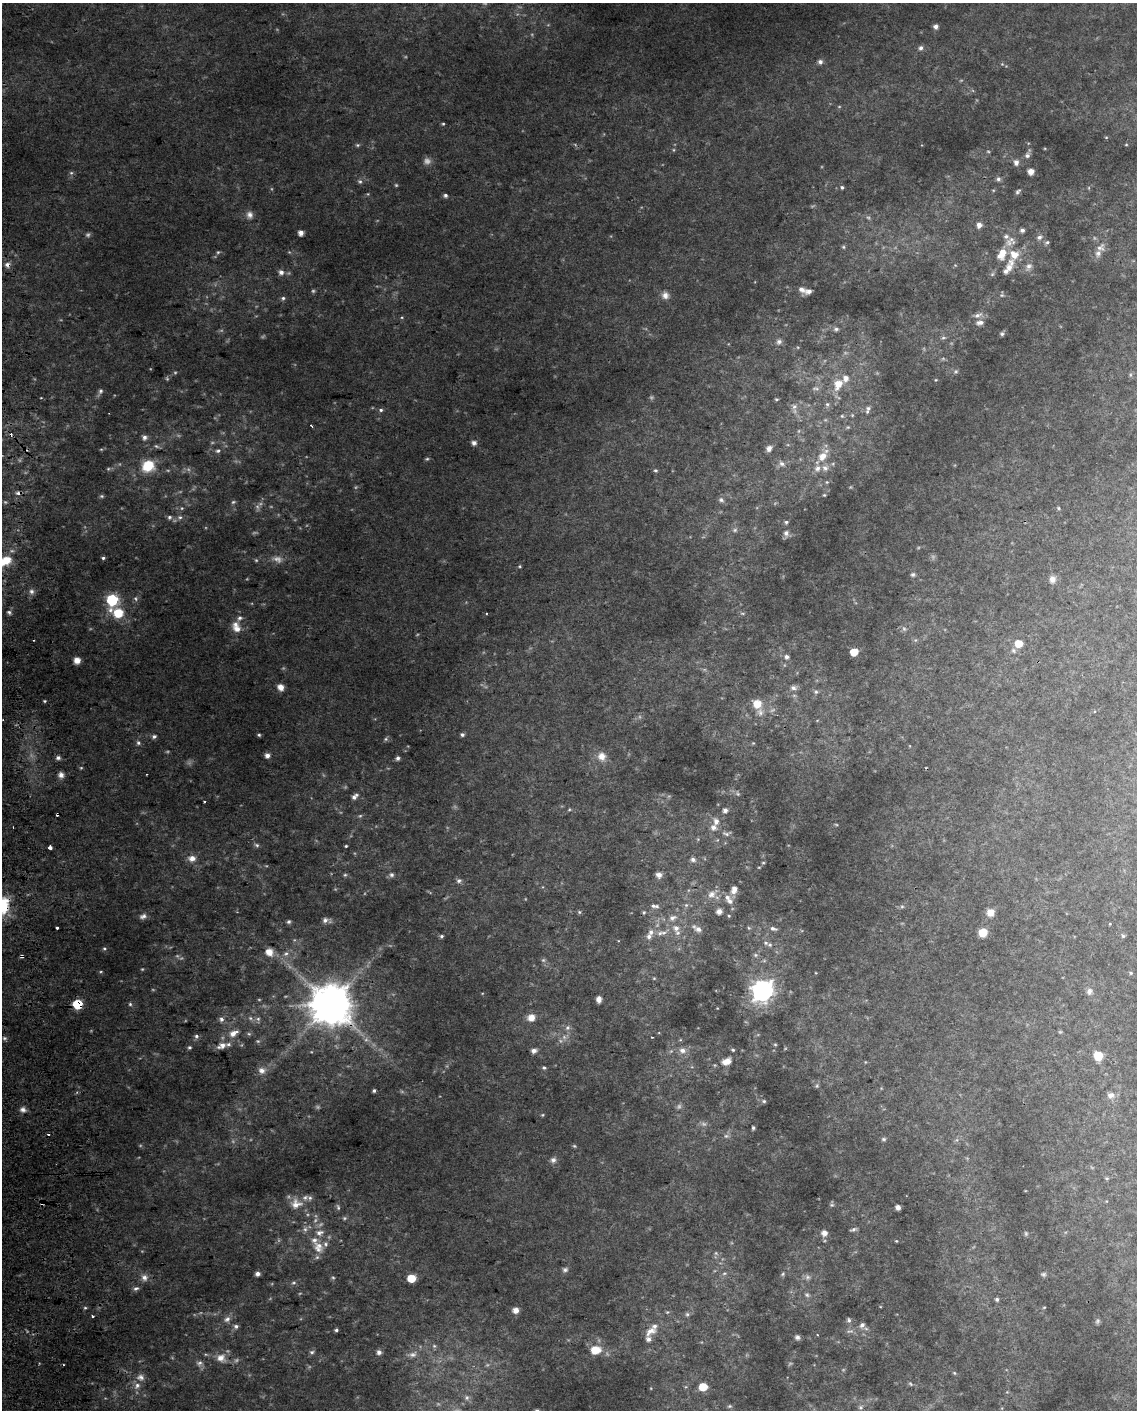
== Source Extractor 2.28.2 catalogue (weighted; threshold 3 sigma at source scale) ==
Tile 7 of 4 x 3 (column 3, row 2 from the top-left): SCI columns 2310-3444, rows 1419-2826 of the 4618 x 4284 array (HDU 1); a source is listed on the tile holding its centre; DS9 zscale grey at full resolution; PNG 1139 x 1412 px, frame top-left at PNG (2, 3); no overlay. Shown black and unused: <1% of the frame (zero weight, under 2 of 3 exposures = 2% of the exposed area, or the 3 px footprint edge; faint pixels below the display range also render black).
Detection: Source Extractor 2.28.2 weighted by HDU 2 'WHT'; one run over the whole footprint, this tile lists its part. Background 0.0735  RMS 0.013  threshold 0.059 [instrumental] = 3 sigma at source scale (4.5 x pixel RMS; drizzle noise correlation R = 1.50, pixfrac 1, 0.0396/0.0396 arcsec/px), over >= 5 px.
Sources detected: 366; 75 too faint to see at this stretch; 3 cosmic-ray / hot-pixel residue — not listed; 24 inside a brighter listed object's ellipse — not listed separately; the other 264 listed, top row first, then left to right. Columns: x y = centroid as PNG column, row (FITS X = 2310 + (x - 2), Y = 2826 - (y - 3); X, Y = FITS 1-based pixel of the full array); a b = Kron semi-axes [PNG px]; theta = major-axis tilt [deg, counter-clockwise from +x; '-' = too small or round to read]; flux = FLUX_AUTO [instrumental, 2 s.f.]
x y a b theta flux
936 26 5 4 - 6
921 48 6 5 - 4
820 62 6 5 - 4.9
1002 64 5 5 - 1.7
443 124 4 4 - 1.5
1106 137 5 3 - 1.1
358 145 6 5 - 2.2
1126 145 4 3 - 1.1
1027 155 8 7 - 4.9
1016 162 6 5 - 6.8
1031 172 5 5 - 9.6
71 173 6 5 - 2.3
998 179 6 6 - 3.6
360 181 6 6 - 3
842 187 4 4 - 2.6
993 190 5 3 - 1.2
1018 191 8 5 52 2.9
445 195 5 4 - 3.5
250 215 10 9 - 7.4
979 225 6 6 - 6.8
1022 230 4 4 - 4.6
301 233 5 4 - 10
1006 236 6 5 - 4
1039 237 8 6 22 5
1047 242 6 5 - 2.8
843 247 6 4 -23 2
1101 247 14 11 41 11
218 252 5 5 - 2
1014 254 21 12 66 28
999 256 7 6 - 6.2
7 265 8 7 - 5.8
955 265 5 4 - 1.4
1029 266 12 9 53 7.2
281 272 7 7 - 6.4
992 274 6 5 - 2.5
801 289 10 6 -27 6.6
665 295 10 9 - 8.1
283 298 6 5 - 2.9
978 315 13 7 16 6.6
980 322 10 6 7 6.4
836 329 7 5 17 3.1
1002 334 6 6 - 2.8
943 338 8 5 5 2.7
779 342 9 8 - 5.5
956 371 6 6 - 2.8
936 380 4 4 - 1.2
838 384 13 9 62 23
816 388 12 6 -2 5.1
100 391 8 6 62 3.6
776 399 5 4 - 1.7
827 404 8 6 -75 3.6
794 406 9 8 - 6.8
868 408 9 7 4 5.6
381 410 6 4 -1 2.9
842 416 6 6 - 2.3
312 426 4 2 - 2.9
848 427 6 5 - 2
144 437 6 6 - 5.2
474 443 7 6 - 4.8
156 446 8 5 -26 2.5
769 448 6 6 - 8
218 451 7 6 - 3.2
823 456 14 10 47 19
427 459 6 4 20 2
782 464 9 7 -30 6.6
148 466 13 11 29 40
825 468 10 9 - 8.9
108 469 5 4 - 1.8
655 470 5 5 - 2.4
827 482 6 5 - 2.2
18 493 7 4 2 3.7
824 495 4 4 - 1.5
102 496 6 5 - 2.2
721 500 8 6 -29 3.7
233 502 7 5 17 2.3
182 508 5 5 - 1.9
1058 508 5 4 - 1.8
169 517 6 6 - 3.5
180 517 7 6 - 4.1
786 522 6 5 - 2.7
735 530 7 6 - 3
786 533 8 7 - 6.1
103 558 4 4 - 2.6
7 560 7 7 - 22
520 566 5 4 - 1.5
913 574 7 6 - 3.1
1052 579 9 8 - 7.7
31 591 7 7 - 4.6
135 598 7 5 -71 3
112 600 7 6 - 150
9 612 6 5 - 2.8
118 613 13 9 -22 38
742 613 7 4 -1 2
240 618 8 7 - 4.4
237 629 14 9 -21 11
904 629 6 5 - 2.7
915 640 6 4 89 1.9
1019 643 6 6 - 23
854 652 6 5 - 29
786 657 6 6 - 4.6
77 660 6 6 - 11
281 687 7 6 - 11
793 688 9 6 -2 5.7
816 692 7 5 -75 3
794 695 6 4 0 2.2
45 701 4 3 - 1.6
757 704 11 10 - 21
259 735 5 4 - 2.1
462 735 5 4 - 3.3
154 736 7 5 24 3.4
386 739 6 5 - 2.3
138 743 6 5 - 3.1
753 743 5 5 - 1.6
267 755 5 5 - 6.7
602 756 12 12 - 13
58 758 6 5 - 3.9
398 758 5 4 - 4
147 774 3 2 - 1.1
61 775 7 7 - 6.5
737 794 7 5 -54 3.2
355 796 9 5 41 5.1
204 802 3 2 - 1.6
725 810 5 5 - 6.4
57 814 4 3 - 3.5
716 821 12 9 -80 9.5
836 824 5 3 - 1.2
727 834 12 6 7 4.5
257 845 7 5 -33 2.8
346 846 3 3 - 1.5
50 847 4 4 - 5.7
192 858 11 9 1 10
693 859 6 6 - 5.3
763 863 5 4 - 1.6
759 867 5 3 - 1.2
345 875 5 5 - 2.1
391 875 6 6 - 3.8
659 875 6 6 - 8.3
459 881 8 6 4 4
734 890 9 6 67 11
712 894 17 10 35 13
727 897 8 8 - 7
686 905 6 6 - 3.3
655 906 12 5 -6 4.8
902 906 6 4 0 2.2
579 912 5 4 - 2
644 912 6 4 90 2
719 912 5 5 - 8.8
990 912 7 7 - 14
143 916 10 7 24 5.4
729 916 5 4 - 1.7
672 918 10 7 19 7.4
325 920 7 7 - 5.8
289 922 5 4 - 2.6
1110 924 4 3 - 1
57 928 3 3 - 4.4
676 928 9 8 - 9.8
749 928 5 5 - 1.7
698 929 9 7 -23 7.9
773 929 9 5 -17 4
651 932 9 8 - 6.8
983 932 6 6 - 29
660 933 10 7 10 6.7
441 936 5 4 - 2.4
1123 936 5 5 - 2.1
766 943 7 5 -16 2.6
104 948 5 5 - 2.2
269 952 7 6 - 16
286 954 9 6 36 5.4
755 955 6 5 - 2.5
22 956 3 3 - 5.4
101 972 6 3 8 1.5
1131 973 5 4 - 1.7
654 978 5 4 - 1.5
762 990 8 8 - 960
1089 991 9 7 80 5.2
599 999 6 4 -88 9.6
78 1004 6 6 - 93
130 1004 5 5 - 2.2
330 1004 12 12 - 5300
250 1018 7 5 -36 3.4
531 1018 9 8 - 12
221 1019 7 6 - 4.8
258 1019 6 6 - 3.3
567 1028 7 6 - 4
233 1033 12 7 26 11
196 1036 6 6 - 3.3
652 1037 3 2 - 1.7
4 1038 6 5 - 3.1
258 1041 6 4 -20 1.9
775 1044 5 3 - 1.5
222 1046 11 7 22 10
189 1048 5 4 - 2.3
682 1050 8 7 - 8.6
733 1050 5 3 - 1.9
534 1051 6 5 - 5.3
1098 1056 7 6 - 34
726 1061 11 8 18 12
715 1065 6 3 -70 1.4
544 1068 5 4 - 2.2
261 1071 10 8 -35 7.8
817 1086 6 5 - 2.1
374 1091 3 3 - 2.4
1111 1095 9 8 - 7.2
764 1101 5 5 - 2.4
23 1110 8 8 - 5.7
542 1115 5 4 - 1.4
753 1128 4 3 - 2.4
726 1136 7 6 - 3.5
884 1139 7 5 0 2.4
574 1146 5 4 - 1.8
553 1160 8 7 - 4.9
1107 1178 6 5 - 2
42 1203 6 5 - 3.5
296 1204 16 13 17 18
832 1205 7 5 19 2.2
338 1207 9 5 -75 2.8
898 1207 5 4 - 5.2
853 1229 9 4 22 3.2
319 1233 12 8 11 9.3
824 1233 6 6 - 8.7
896 1241 4 3 - 1.2
319 1245 15 9 -1 12
317 1257 6 6 - 3.1
565 1270 8 7 - 3.9
724 1273 6 4 2 2.3
258 1274 4 4 - 6.4
783 1274 6 5 - 2
1043 1274 7 6 - 2.9
807 1277 8 7 - 4.5
144 1278 9 9 - 7.6
333 1278 5 5 - 2
411 1278 6 5 - 35
294 1283 7 6 - 3
136 1288 8 5 22 3.5
807 1295 7 6 - 3.3
997 1299 5 4 - 2.8
1044 1307 5 3 - 1.2
85 1308 5 4 - 1.8
516 1310 6 6 - 9.1
667 1312 5 5 - 1.9
687 1314 7 5 -89 2.8
92 1316 3 3 - 5.3
227 1319 10 8 34 6.7
849 1320 7 6 - 3
1097 1321 7 6 - 2.7
862 1325 8 6 40 5.5
236 1326 6 6 - 3.8
336 1330 4 3 - 2.5
650 1331 18 10 27 13
817 1335 3 3 - 1
797 1337 6 5 - 3.5
434 1346 6 5 - 2.7
595 1350 9 7 9 29
312 1352 7 5 1 2.8
379 1352 6 6 - 4.4
413 1354 12 8 16 7.9
221 1358 13 10 -14 14
199 1363 10 8 -1 5.6
140 1377 11 9 -7 8.6
910 1384 6 5 - 1.9
703 1387 6 5 - 33
467 1398 8 7 - 4.6
729 1406 6 4 20 2
861 1407 6 6 - 2.6
Overlapping masked pixels (flux is a lower limit): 7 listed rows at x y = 7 265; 18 493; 57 814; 22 956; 78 1004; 330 1004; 42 1203